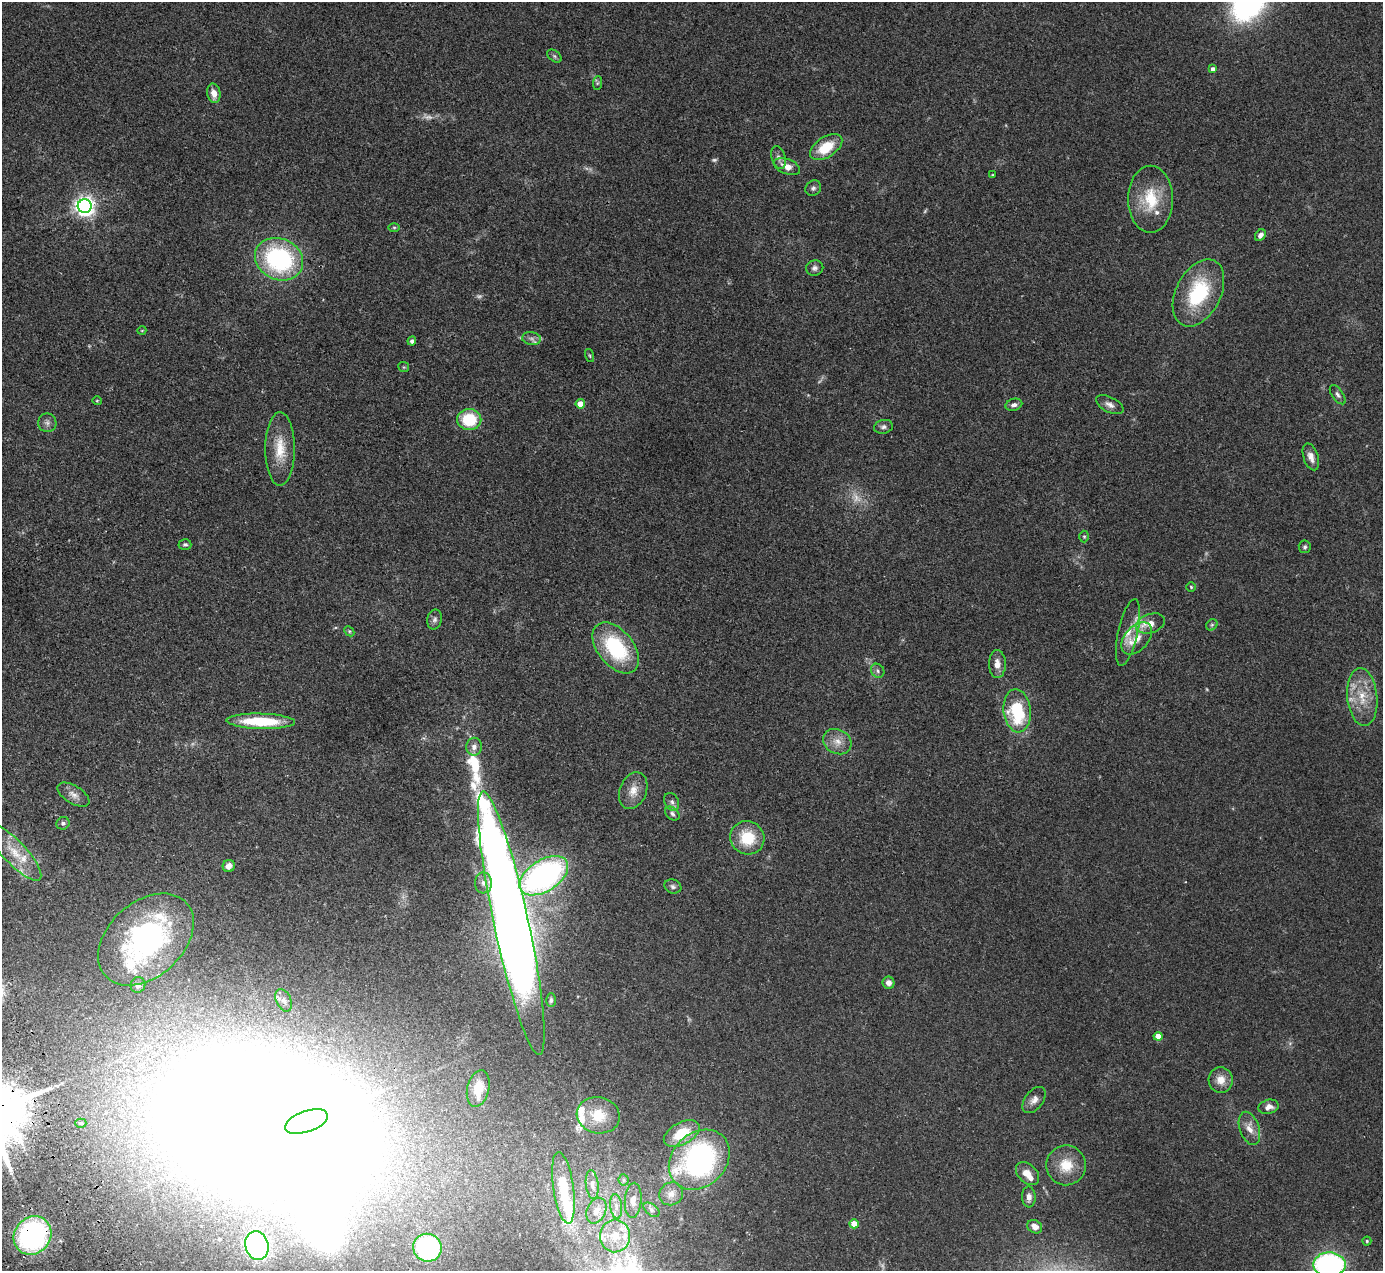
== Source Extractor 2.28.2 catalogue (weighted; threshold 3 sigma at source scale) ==
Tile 7 of 4 x 4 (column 3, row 2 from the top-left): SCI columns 2819-4199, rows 2719-3987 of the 5636 x 5565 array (HDU 1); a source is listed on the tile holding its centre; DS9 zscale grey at full resolution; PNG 1385 x 1273 px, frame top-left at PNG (2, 2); each listed source drawn as its Kron ellipse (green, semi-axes under 4 px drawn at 4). Shown black and unused: <1% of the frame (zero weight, under 2 of 3 exposures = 3% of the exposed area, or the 3 px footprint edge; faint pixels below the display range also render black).
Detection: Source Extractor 2.28.2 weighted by HDU 2 'WHT'; one run over the whole footprint, this tile lists its part. Background 0.0772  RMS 0.0083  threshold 0.0374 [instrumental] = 3 sigma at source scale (4.5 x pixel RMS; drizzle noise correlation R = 1.50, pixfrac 1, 0.05/0.05 arcsec/px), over >= 5 px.
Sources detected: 122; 9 too faint to see at this stretch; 2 inside a brighter object's white glare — neither listed nor drawn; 15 inside a brighter listed object's ellipse — not listed separately; the other 96 listed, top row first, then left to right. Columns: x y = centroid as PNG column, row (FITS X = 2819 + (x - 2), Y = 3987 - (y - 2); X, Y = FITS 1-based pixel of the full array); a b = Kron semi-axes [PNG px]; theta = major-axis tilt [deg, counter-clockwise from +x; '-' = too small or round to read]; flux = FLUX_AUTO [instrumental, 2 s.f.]
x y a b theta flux
554 56 8 5 -37 1.7
1213 69 4 4 - 4
597 83 7 4 88 1.4
214 93 10 6 -79 7.5
826 147 18 10 33 23
779 157 11 7 -75 3.2
787 166 14 7 -21 7.4
993 175 3 3 - 0.78
813 188 8 7 - 2.3
1150 199 33 22 90 34
85 206 7 7 - 480
394 227 6 4 0 0.98
1260 235 6 5 - 3.5
279 259 25 20 -26 120
815 268 9 7 12 2.9
1198 293 36 22 63 60
142 330 4 3 - 0.57
532 338 9 6 -8 3.2
412 341 4 4 - 2.7
590 356 7 3 -71 0.9
404 367 5 5 - 1
1338 395 11 5 -55 2.6
97 401 4 4 - 0.82
580 404 4 4 - 11
1014 405 8 6 16 3.2
1110 405 15 7 -27 4.3
469 420 12 10 -1 35
47 423 9 9 - 3.4
883 427 9 7 10 2.6
280 449 37 15 90 22
1311 457 14 7 -72 5.6
1084 536 6 5 - 1.2
185 544 6 5 - 1.6
1305 547 6 6 - 1.7
1191 587 5 4 - 1
435 619 10 7 78 2.8
1150 623 15 9 18 9.3
1212 625 6 5 - 1.5
349 631 6 4 -45 1.2
1128 632 34 10 78 12
1137 638 19 12 48 11
616 648 29 18 -50 67
997 664 14 8 -90 6.7
878 671 7 6 - 2.1
1362 697 29 15 -84 23
1017 711 21 13 -84 54
261 721 34 7 -2 41
837 742 15 12 -28 9
474 747 9 7 82 4.5
633 791 19 13 69 10
73 795 18 9 -32 5.7
672 802 9 7 -63 2.9
672 813 8 5 -42 2.2
63 823 6 6 - 2.1
747 838 17 16 - 27
14 852 37 11 -47 20
229 866 6 6 - 4.9
544 876 27 15 33 230
483 883 10 8 -89 5.1
673 886 8 7 - 2.4
511 923 135 17 -78 2400
146 939 55 37 42 170
888 983 6 6 - 4.7
138 985 8 7 - 3.5
284 1000 12 7 -65 3.7
551 1000 7 5 -90 1.7
1158 1036 4 4 - 11
1221 1080 13 12 - 8.5
478 1088 19 11 76 14
1034 1100 15 9 52 5.3
1269 1107 10 7 14 4.8
598 1115 22 18 -11 19
306 1122 22 10 19 13000
81 1123 5 4 - 1.3
1249 1128 17 9 -71 7.8
682 1133 19 11 29 30
699 1160 33 26 43 190
1066 1165 20 19 - 20
1027 1174 13 9 -43 9.1
624 1180 5 5 - 1.4
592 1185 14 6 -83 4.5
563 1188 36 10 -82 33
671 1194 12 11 - 6.1
1029 1197 10 7 -86 4.3
633 1200 17 8 85 6.7
616 1206 12 6 -84 4.4
651 1210 9 5 -39 2.1
596 1211 13 9 66 8.5
854 1224 4 4 - 13
1035 1227 8 6 -32 4.9
32 1235 20 18 51 160
615 1236 16 15 - 18
1367 1241 4 4 - 1
257 1246 14 11 -74 160
427 1248 14 14 - 120
1329 1265 16 12 -1 190
Overlapping masked pixels (flux is a lower limit): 1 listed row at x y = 32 1235
Isophote crosses this tile's border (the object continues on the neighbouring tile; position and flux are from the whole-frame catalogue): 1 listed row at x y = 1329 1265